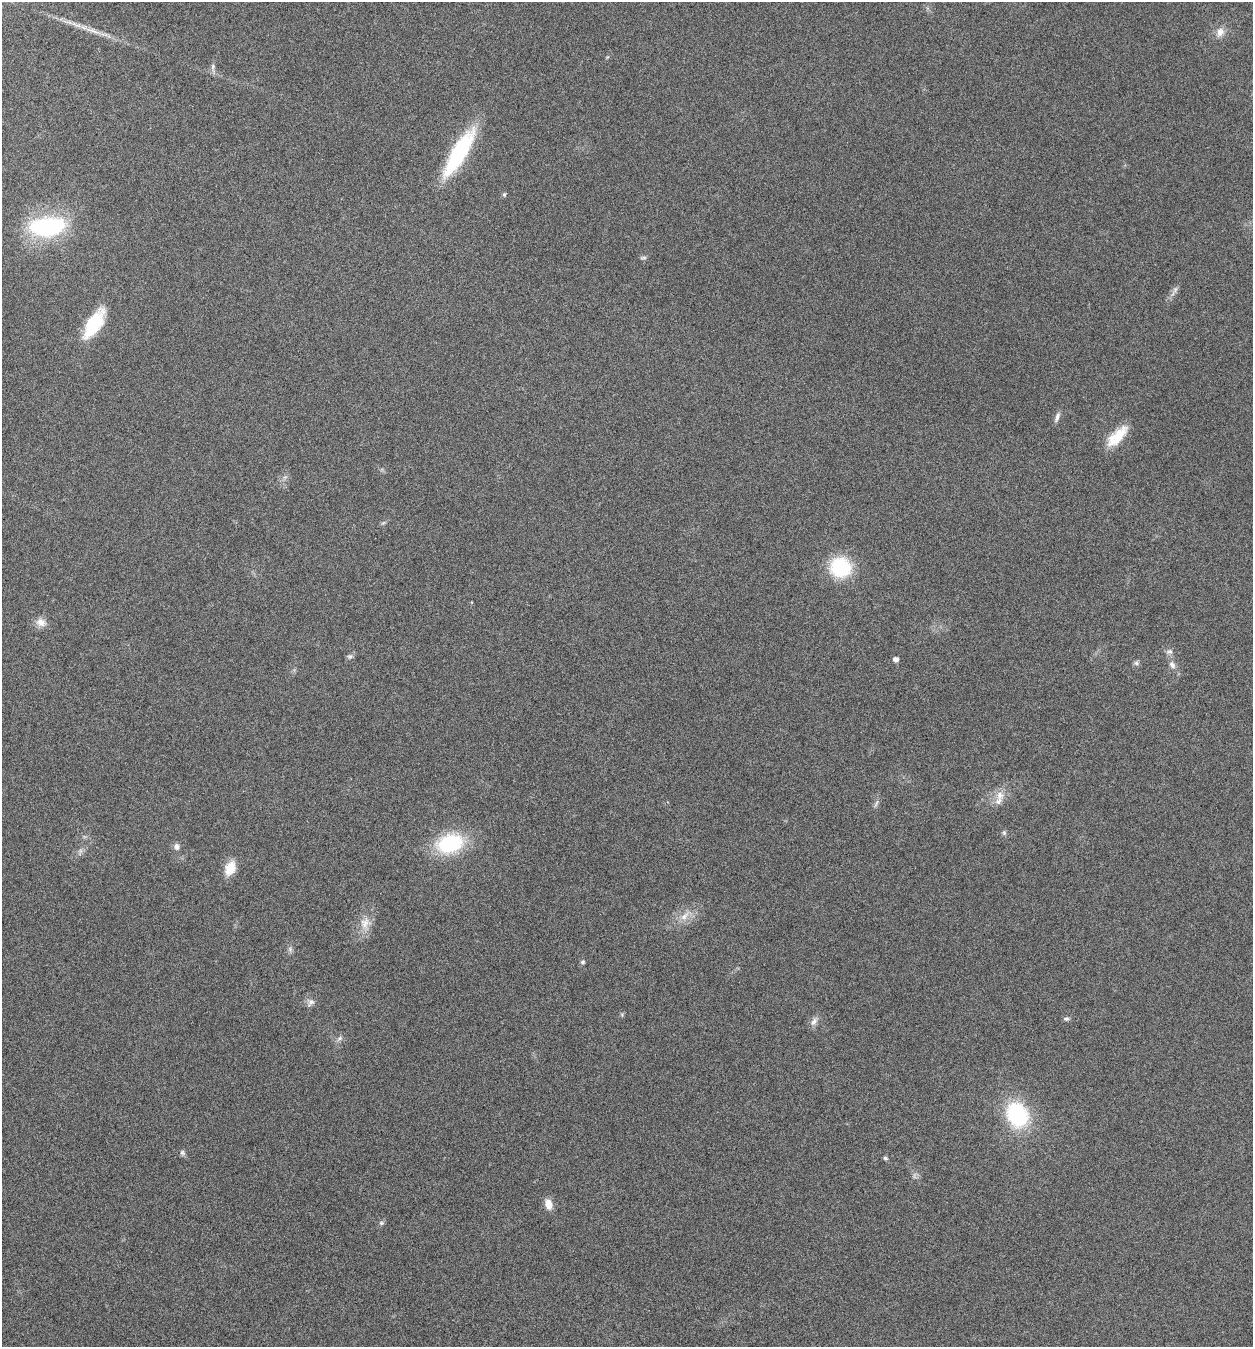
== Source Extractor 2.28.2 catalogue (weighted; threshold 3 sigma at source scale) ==
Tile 11 of 4 x 4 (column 3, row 3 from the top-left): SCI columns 2769-4019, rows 1348-2692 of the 5409 x 5398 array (HDU 1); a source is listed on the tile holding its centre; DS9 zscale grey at full resolution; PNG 1255 x 1349 px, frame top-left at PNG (2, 2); no overlay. Nothing masked; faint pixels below the display range render black.
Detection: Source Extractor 2.28.2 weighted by HDU 2 'WHT'; one run over the whole footprint, this tile lists its part. Background 0.136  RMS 0.0052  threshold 0.0214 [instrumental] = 3 sigma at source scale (4.09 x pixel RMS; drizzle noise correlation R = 1.36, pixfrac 0.8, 0.05/0.05 arcsec/px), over >= 5 px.
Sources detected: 40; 1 inside a brighter listed object's ellipse — not listed separately; the other 39 listed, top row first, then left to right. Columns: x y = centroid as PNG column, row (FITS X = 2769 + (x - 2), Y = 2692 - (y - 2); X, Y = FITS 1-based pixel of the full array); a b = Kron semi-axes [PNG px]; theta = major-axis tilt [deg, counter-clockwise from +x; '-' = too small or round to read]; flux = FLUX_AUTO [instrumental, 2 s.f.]
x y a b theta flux
94 31 25 6 -23 5.4
1220 32 13 10 70 4
213 67 14 5 -87 1.6
458 153 58 15 59 44
504 195 6 4 74 0.82
47 226 42 22 5 52
643 258 10 3 9 0.85
1175 289 9 6 64 1.6
94 324 38 15 58 22
1057 417 13 5 70 2.1
1117 436 31 12 45 12
383 523 7 4 19 0.76
840 567 20 18 -10 32
41 622 14 11 -18 3.9
1169 652 9 7 20 1.7
350 656 7 5 -19 1.1
896 659 5 4 - 2.4
1136 663 8 6 -17 1.2
1172 665 11 7 -57 2.5
1000 795 14 12 -63 4.8
876 803 13 3 66 1.2
1004 833 7 5 -70 0.98
450 843 27 19 15 38
176 847 8 7 - 2
80 851 7 4 72 1.2
230 868 17 12 68 8.2
684 916 17 8 46 4.8
365 923 18 15 75 6.4
290 949 6 6 - 1.2
583 962 6 5 - 0.91
311 1002 12 8 41 2.2
1066 1019 8 6 8 1.1
814 1021 13 7 53 2.6
340 1038 8 6 28 1.4
1017 1115 25 20 -64 45
182 1152 8 6 -58 1.2
885 1158 6 4 -16 0.79
548 1204 12 8 -70 4.7
381 1223 7 6 - 0.99